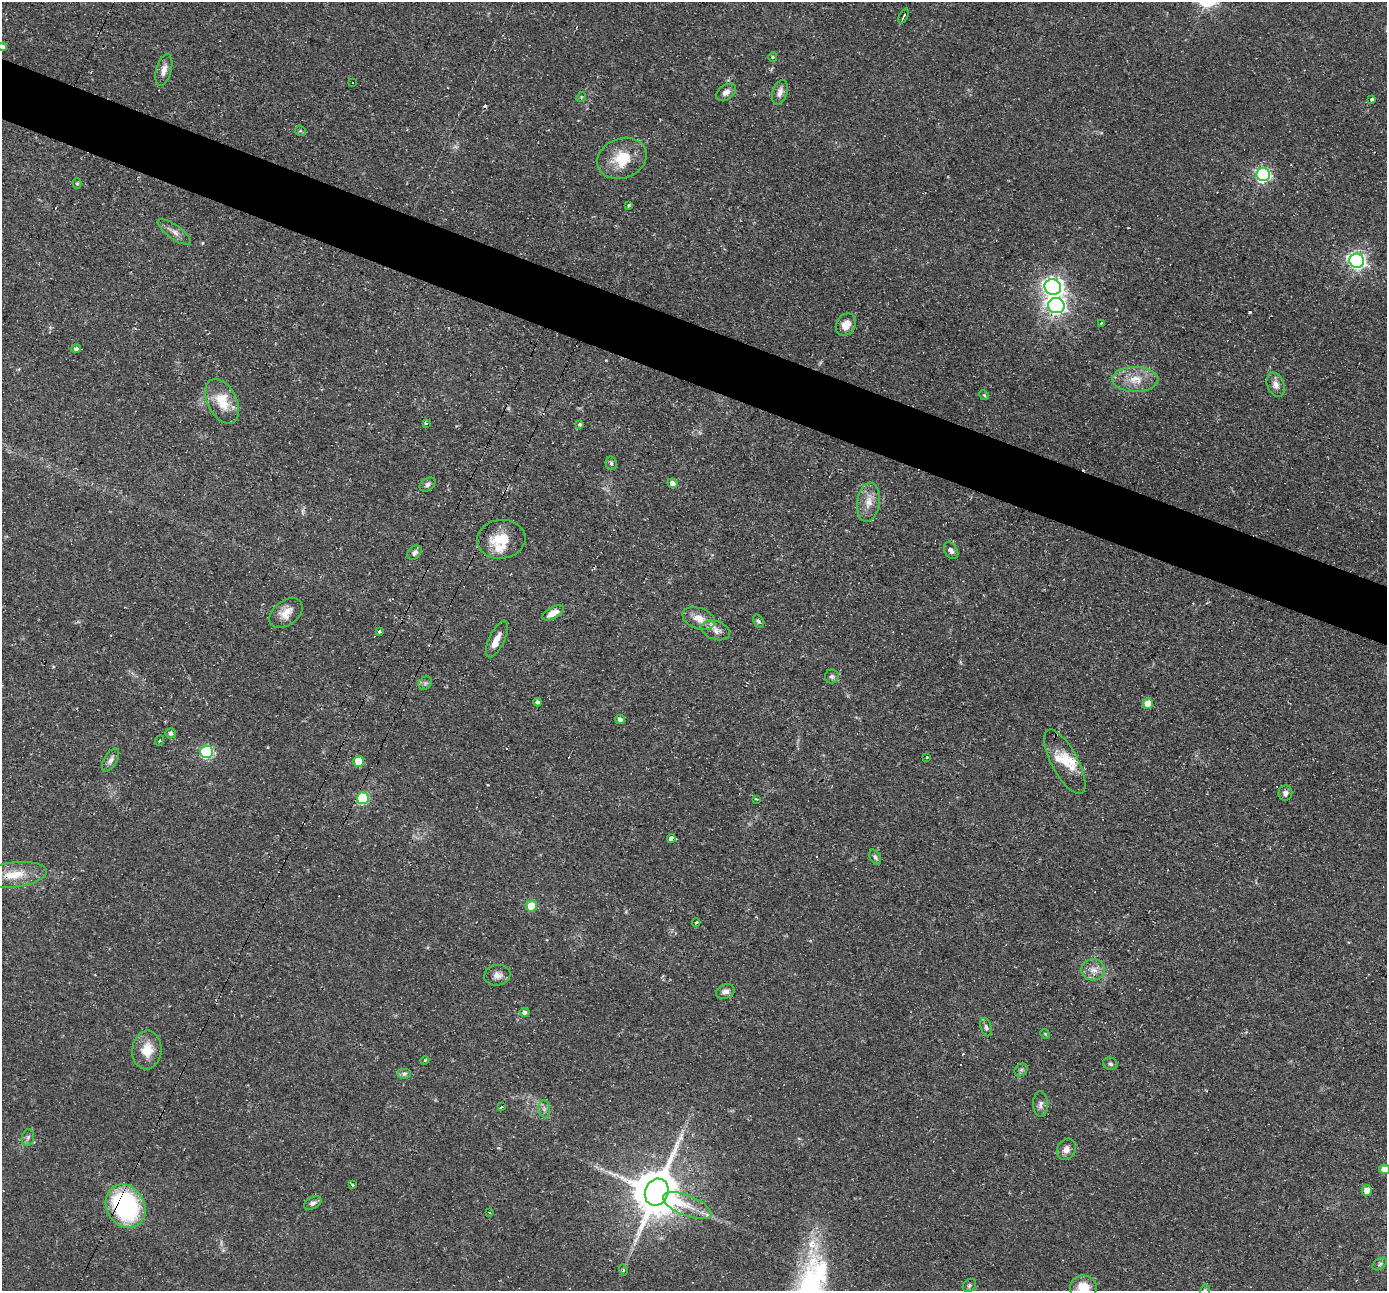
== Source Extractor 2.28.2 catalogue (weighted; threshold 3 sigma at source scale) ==
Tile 11 of 4 x 4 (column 3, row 3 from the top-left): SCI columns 2772-4156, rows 1557-2845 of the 5542 x 5557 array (HDU 1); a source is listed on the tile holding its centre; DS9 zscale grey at full resolution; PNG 1389 x 1293 px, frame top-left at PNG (2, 2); each listed source drawn as its Kron ellipse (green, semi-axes under 4 px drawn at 4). Shown black and unused: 5% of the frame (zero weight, under 2 of 3 exposures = <1% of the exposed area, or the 3 px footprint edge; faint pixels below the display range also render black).
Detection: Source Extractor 2.28.2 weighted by HDU 2 'WHT'; one run over the whole footprint, this tile lists its part. Background 0.0583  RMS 0.0047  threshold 0.021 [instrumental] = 3 sigma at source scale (4.5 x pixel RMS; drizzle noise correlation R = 1.50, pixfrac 1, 0.05/0.05 arcsec/px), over >= 5 px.
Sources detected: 109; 1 too faint to see at this stretch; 12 cosmic-ray / hot-pixel residue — neither listed nor drawn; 6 inside a brighter listed object's ellipse — not listed separately; the other 90 listed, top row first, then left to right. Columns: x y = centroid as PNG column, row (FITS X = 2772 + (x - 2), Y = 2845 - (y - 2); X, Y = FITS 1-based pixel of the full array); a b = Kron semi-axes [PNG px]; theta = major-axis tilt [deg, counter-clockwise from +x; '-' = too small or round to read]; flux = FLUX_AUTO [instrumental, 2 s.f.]
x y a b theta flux
904 16 8 3 64 0.75
2 47 4 4 - 2.1
773 57 5 4 - 0.6
164 70 16 7 74 3.5
352 82 3 2 - 0.57
726 92 11 7 35 2.9
780 92 13 7 72 3
581 97 5 4 - 0.56
1372 99 3 3 - 1.5
300 131 6 5 - 0.75
622 158 25 20 21 14
1263 175 7 6 - 95
77 184 5 4 - 0.53
629 205 3 3 - 1.3
174 232 20 7 -35 3
1357 261 7 7 - 170
1053 287 8 7 - 250
1056 305 8 7 - 180
1101 323 3 3 - 0.44
846 325 12 9 58 5.1
76 349 5 4 - 1.3
1135 379 23 12 0 8.8
1276 385 12 8 -68 3.2
984 395 5 4 - 0.6
222 401 24 14 -63 12
426 423 3 3 - 0.83
579 424 4 3 - 1.2
611 463 7 5 -79 1.1
672 483 5 4 - 2.2
427 485 8 6 37 1.4
868 502 19 11 83 5.7
501 539 24 19 6 14
951 551 9 6 -56 1.6
414 553 8 6 44 2
286 613 19 12 37 5.5
553 613 12 6 29 5.3
699 618 17 10 -20 5.5
758 621 7 4 -58 0.94
716 630 15 9 -18 3
379 631 4 3 - 1.4
497 639 20 7 64 3.9
832 676 7 7 - 1.2
425 683 7 6 - 1.1
537 702 4 4 - 1.7
1148 703 5 5 - 7.8
620 719 5 4 - 1.6
170 733 5 5 - 0.94
160 741 5 4 - 0.59
207 752 6 6 - 55
927 757 3 2 - 0.41
111 760 13 6 59 1.9
359 761 5 5 - 8.1
1065 762 36 13 -62 11
1285 793 7 7 - 1.8
363 798 6 6 - 39
757 799 4 2 - 0.86
671 838 4 4 - 32
875 857 8 5 -61 1.2
14 875 33 12 7 12
531 906 5 5 - 9.9
696 923 4 2 - 1.1
1093 970 12 10 4 4.3
497 975 13 10 10 3.2
725 991 10 7 21 2.4
525 1012 5 4 - 1.4
986 1027 9 5 -74 1.3
1045 1034 5 4 - 0.42
147 1050 19 14 84 9.4
425 1060 4 3 - 0.45
1110 1064 7 6 - 1.2
1021 1070 7 6 - 1.2
404 1074 7 5 0 1.3
1041 1104 12 7 -88 2.1
501 1106 3 3 - 19
544 1109 8 6 -84 1.5
28 1137 8 6 74 1.3
1066 1149 11 9 60 3.3
1384 1169 5 5 - 4.4
352 1185 3 3 - 0.71
1367 1190 5 5 - 4.1
657 1192 14 11 66 2300
313 1203 9 5 28 1.6
125 1206 23 19 -59 71
687 1206 26 10 -22 8.6
489 1212 4 2 - 0.43
1380 1264 8 5 36 1.1
623 1270 5 3 - 0.58
969 1285 7 6 - 0.97
1083 1288 13 12 - 11
1205 1290 6 4 77 0.74
Overlapping masked pixels (flux is a lower limit): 2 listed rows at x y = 363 798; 125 1206
Isophote crosses this tile's border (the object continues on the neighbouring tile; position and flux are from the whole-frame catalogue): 4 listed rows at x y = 2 47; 1384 1169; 1083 1288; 1205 1290